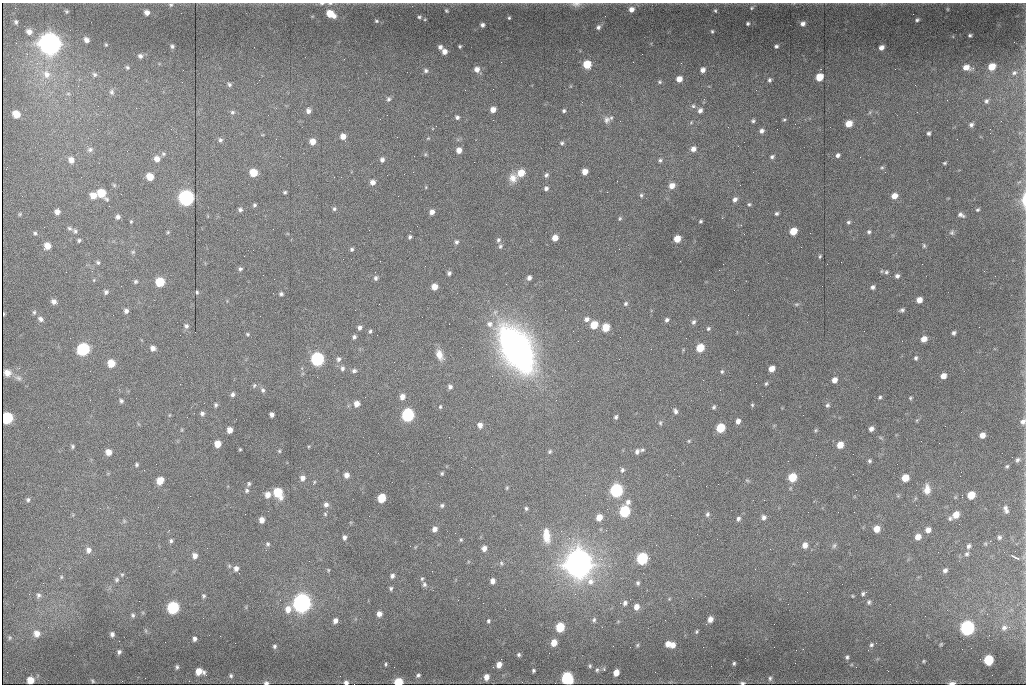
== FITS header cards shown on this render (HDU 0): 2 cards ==
NAXIS1  =                 1024
NAXIS2  =                  682

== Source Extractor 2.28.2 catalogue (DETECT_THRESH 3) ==
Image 1024 x 682 px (HDU 0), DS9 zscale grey, 1 PNG px = 1 image px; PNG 1028 x 686 px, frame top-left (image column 1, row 682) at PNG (2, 3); no overlay
Background 8160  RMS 78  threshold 234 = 3 sigma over >= 5 px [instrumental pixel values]
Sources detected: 436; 1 with non-positive FLUX_AUTO (blend fragments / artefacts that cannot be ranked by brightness) is not listed; the other 435 listed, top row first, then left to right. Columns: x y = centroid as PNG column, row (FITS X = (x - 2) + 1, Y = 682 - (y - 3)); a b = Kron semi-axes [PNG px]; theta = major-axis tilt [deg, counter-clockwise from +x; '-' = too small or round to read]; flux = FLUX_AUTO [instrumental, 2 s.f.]
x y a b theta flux
322 3 8 3 4 1.1e+04
330 4 8 3 4 1.0e+04
576 4 14 7 1 2.6e+04
171 5 6 5 - 9.8e+03
752 8 6 4 24 7.7e+03
631 9 7 6 - 3.2e+04
947 9 5 3 - 4.6e+03
446 10 4 3 - 7.3e+03
67 11 5 4 - 7.0e+03
715 11 5 4 - 7.0e+03
147 12 6 5 - 2.7e+04
330 14 8 6 -30 1.0e+05
913 14 2 2 - 2.1e+03
605 16 2 2 - 2.9e+03
419 17 6 4 9 8.9e+03
509 18 3 3 - 5.9e+03
425 19 4 3 - 4.2e+03
917 20 4 3 - 8.9e+03
376 21 5 4 - 7.5e+03
16 22 4 3 - 8.3e+03
748 23 4 3 - 8.0e+03
803 23 6 5 - 1.9e+04
482 25 4 4 - 1.5e+04
598 27 6 5 - 1.4e+04
70 30 2 2 - 4.6e+03
712 31 4 4 - 7.1e+03
29 32 6 5 - 2.6e+04
970 35 3 3 - 7.4e+03
86 40 5 4 - 2.3e+04
16 43 2 2 - 3.3e+03
50 43 11 10 - 3.7e+06
106 45 4 4 - 5.3e+03
172 46 4 3 - 9.6e+03
460 46 3 3 - 6.5e+03
776 46 4 3 - 9.9e+03
440 47 5 4 - 1.7e+04
881 48 5 4 - 2.5e+04
444 52 6 5 - 3.0e+04
642 54 2 2 - 2.9e+03
140 56 6 5 - 1.5e+04
681 63 2 2 - 2.8e+03
587 65 6 6 - 1.5e+05
127 67 6 5 - 8.2e+03
966 67 8 5 -7 4.0e+04
992 67 6 5 - 7.8e+04
477 69 6 6 - 3.2e+04
703 70 5 5 - 2.4e+04
426 71 6 6 - 1.3e+04
1014 73 7 6 - 1.2e+04
46 74 11 10 - 5.0e+04
94 74 7 6 - 1.2e+04
819 77 6 5 - 1.1e+05
679 79 5 5 - 4.9e+04
769 80 5 4 - 1.1e+04
182 82 2 2 - 1.8e+04
660 82 5 5 - 8.1e+03
229 84 5 4 - 1.1e+04
915 85 3 2 - 5.4e+03
756 90 2 2 - 3.1e+03
111 92 8 6 -88 1.4e+04
68 94 6 4 0 6.8e+03
388 99 6 6 - 1.2e+04
704 99 2 2 - 1.5e+04
986 101 6 5 - 1.1e+04
582 102 2 2 - 2.2e+03
693 106 6 5 - 1.1e+04
136 108 2 2 - 2.8e+03
493 110 5 5 - 3.9e+04
700 110 7 6 - 2.0e+04
308 111 6 6 - 2.1e+04
564 111 4 4 - 9.3e+03
232 112 7 6 - 1.2e+04
16 114 6 5 - 7.0e+04
457 117 4 4 - 1.3e+04
611 118 6 5 - 9.1e+03
380 119 2 2 - 2.1e+03
606 120 10 8 74 2.3e+04
784 120 4 3 - 6.1e+03
753 121 5 4 - 8.6e+03
795 124 2 2 - 3.3e+03
849 124 6 5 - 7.1e+04
971 125 5 5 - 1.3e+04
762 131 5 5 - 1.8e+04
929 133 4 4 - 1.0e+04
343 136 6 6 - 3.9e+04
428 138 4 4 - 4.9e+03
276 139 2 2 - 2.3e+03
957 139 2 2 - 3.0e+03
220 140 6 6 - 1.2e+04
312 141 6 6 - 4.8e+04
562 143 5 4 - 9.0e+03
90 149 8 7 - 1.6e+04
693 149 6 6 - 2.7e+04
459 150 5 5 - 3.5e+04
163 154 6 5 - 9.8e+03
425 154 6 4 -72 6.3e+03
838 155 5 4 - 1.5e+04
772 157 5 4 - 1.0e+04
157 159 7 6 - 3.4e+04
71 160 7 6 - 3.5e+04
382 160 6 6 - 1.7e+04
660 160 5 5 - 1.0e+04
945 163 4 3 - 6.1e+03
882 167 5 4 - 6.8e+03
6 169 3 2 - 3.4e+03
585 172 5 5 - 4.5e+04
253 173 6 6 - 1.1e+05
521 173 7 6 - 7.4e+04
546 175 6 5 - 1.2e+04
150 177 6 5 - 8.0e+04
341 177 2 2 - 2.8e+03
513 178 11 10 - 4.6e+04
373 182 6 6 - 2.9e+04
114 185 6 4 -45 7.0e+03
672 186 6 6 - 4.5e+04
426 187 5 3 - 4.2e+03
546 188 5 5 - 1.5e+04
285 192 4 4 - 7.8e+03
607 192 2 2 - 7.0e+03
101 193 8 6 -49 1.4e+05
93 195 6 6 - 5.4e+04
641 195 6 5 - 9.6e+03
398 196 2 2 - 2.4e+03
894 196 6 5 - 4.8e+04
186 198 8 7 - 1.5e+06
735 199 6 5 - 2.0e+04
1024 200 22 6 -90 6.6e+04
749 204 5 4 - 7.3e+03
254 205 4 4 - 8.4e+03
109 206 3 2 - 3.8e+03
334 209 6 5 - 9.9e+03
240 210 6 5 - 1.3e+04
978 210 4 3 - 7.2e+03
57 211 6 5 - 2.6e+04
432 212 5 5 - 2.4e+04
776 213 4 4 - 9.2e+03
20 214 5 4 - 6.1e+03
961 215 8 5 -23 1.6e+04
118 217 5 5 - 1.7e+04
620 218 6 5 - 7.9e+03
131 221 4 4 - 5.3e+03
701 221 3 3 - 7.4e+03
848 222 5 4 - 1.0e+04
741 225 3 3 - 4.4e+03
69 228 7 5 -18 1.1e+04
369 230 2 2 - 6.8e+03
75 231 7 5 -59 1.1e+04
410 231 2 2 - 3.2e+03
793 231 6 5 - 9.8e+04
168 232 5 4 - 6.0e+03
869 232 5 5 - 9.9e+03
35 233 5 5 - 8.6e+03
952 233 6 6 - 1.1e+04
410 237 4 3 - 9.9e+03
555 238 5 5 - 5.1e+04
677 239 5 5 - 7.5e+04
79 240 4 4 - 8.5e+03
498 240 6 5 - 1.1e+04
456 242 6 5 - 1.2e+04
47 246 6 6 - 5.5e+04
500 246 6 6 - 1.1e+04
924 246 6 5 - 8.3e+03
801 247 2 2 - 2.7e+03
352 249 5 5 - 9.7e+03
133 252 6 5 - 8.2e+03
820 256 5 3 - 6.4e+03
380 261 2 2 - 3.9e+03
98 262 6 5 - 1.0e+04
841 262 2 2 - 1.4e+04
723 264 3 2 - 4.1e+03
240 269 5 4 - 1.1e+04
66 272 2 2 - 3.6e+03
886 272 6 5 - 1.1e+04
449 273 4 4 - 1.3e+04
897 276 5 5 - 1.5e+04
995 276 2 2 - 2.9e+03
376 278 6 5 - 1.3e+04
529 278 5 5 - 1.9e+04
94 280 5 3 - 4.7e+03
136 281 6 5 - 9.5e+03
160 282 6 6 - 2.0e+05
434 287 5 5 - 5.3e+04
873 287 5 5 - 1.4e+04
106 292 6 5 - 1.3e+04
197 292 4 3 - 6.7e+03
281 294 5 4 - 1.1e+04
919 300 5 5 - 4.1e+04
54 301 6 5 - 2.4e+04
626 303 6 4 47 1.0e+04
797 304 6 4 10 8.0e+03
902 310 5 4 - 1.1e+04
126 311 6 6 - 1.7e+04
34 312 6 5 - 8.9e+03
40 319 8 6 -37 1.8e+04
587 319 6 6 - 2.2e+04
667 320 5 5 - 1.3e+04
694 322 7 5 69 1.4e+04
490 324 9 8 - 3.0e+04
594 325 6 5 - 1.1e+05
186 326 7 6 - 1.4e+04
359 327 5 4 - 1.6e+04
606 327 6 5 - 1.4e+05
979 327 2 2 - 3.2e+03
708 329 5 5 - 9.3e+03
370 331 6 5 - 9.2e+03
864 331 2 2 - 2.4e+03
954 333 4 4 - 1.2e+04
247 334 5 4 - 6.4e+03
354 337 5 4 - 1.2e+04
924 339 6 5 - 4.4e+04
153 348 6 5 - 2.7e+04
700 348 6 5 - 1.4e+05
83 349 7 7 - 6.4e+05
517 349 50 29 -60 1.8e+06
651 349 2 2 - 1.7e+04
439 355 13 8 -69 4.9e+04
916 358 6 5 - 1.0e+04
317 359 7 6 - 9.3e+05
338 359 7 6 - 1.7e+04
111 363 6 6 - 9.3e+04
342 368 7 5 76 1.5e+04
772 369 5 5 - 4.8e+04
90 371 2 2 - 4.1e+03
354 371 6 5 - 1.4e+04
722 372 6 4 88 8.0e+03
7 373 7 6 - 1.8e+04
943 376 5 5 - 3.9e+04
18 378 10 7 -21 1.9e+04
703 380 3 2 - 3.6e+03
834 380 6 5 - 3.4e+04
756 383 2 2 - 2.7e+04
180 384 2 2 - 1.1e+04
766 384 5 3 - 7.6e+03
254 385 7 5 63 9.1e+03
450 387 6 5 - 1.5e+04
263 390 6 6 - 1.2e+04
233 394 6 5 - 1.4e+04
402 397 6 5 - 3.4e+04
880 397 5 4 - 7.8e+03
910 398 4 4 - 6.5e+03
90 400 2 2 - 3.1e+03
121 401 6 5 - 1.0e+04
357 404 6 5 - 3.8e+04
216 405 6 5 - 9.4e+03
752 405 5 4 - 6.0e+03
827 405 6 5 - 1.1e+04
440 407 5 4 - 7.3e+03
714 407 5 4 - 9.2e+03
675 411 7 5 -65 1.4e+04
202 413 5 5 - 1.4e+04
169 415 6 4 88 5.0e+03
272 415 5 4 - 2.0e+04
408 415 7 6 - 7.6e+05
187 417 3 2 - 6.3e+03
616 417 5 4 - 9.9e+03
7 418 7 6 - 4.0e+05
917 420 5 4 - 7.1e+03
738 421 5 4 - 2.6e+04
1023 421 8 7 - 2.1e+04
660 423 6 4 -88 8.0e+03
480 425 6 5 - 2.9e+04
945 426 2 2 - 3.3e+03
48 427 2 2 - 3.2e+03
720 428 6 5 - 1.9e+05
871 429 5 4 - 2.1e+04
182 430 6 4 89 5.0e+03
230 430 5 5 - 4.3e+04
816 430 5 4 - 6.6e+03
982 435 5 5 - 3.6e+04
689 441 4 4 - 5.8e+03
218 444 6 5 - 6.2e+04
840 445 6 5 - 6.9e+04
72 446 6 5 - 8.7e+03
240 449 3 3 - 5.4e+03
642 450 7 4 15 9.3e+03
279 451 5 4 - 6.1e+03
550 451 5 5 - 8.0e+03
637 451 7 5 66 1.6e+04
108 452 6 5 - 4.5e+04
1017 460 7 5 55 1.3e+04
869 461 4 4 - 9.1e+03
137 465 4 4 - 8.4e+03
1007 466 5 4 - 8.0e+03
674 469 2 2 - 3.0e+03
622 470 6 5 - 1.3e+04
442 473 4 3 - 7.2e+03
347 475 5 5 - 3.1e+04
792 477 6 5 - 1.6e+05
302 478 7 6 - 2.6e+04
905 478 6 5 - 8.3e+04
747 480 6 4 -19 6.3e+03
160 481 7 6 - 6.7e+04
314 483 8 3 63 7.1e+03
249 484 6 4 -84 8.5e+03
507 488 5 4 - 5.7e+03
927 489 12 7 88 4.6e+04
247 490 6 6 - 1.1e+04
616 490 7 6 - 8.5e+05
856 490 3 2 - 4.1e+03
278 492 8 6 -64 1.7e+05
267 495 7 6 - 4.0e+04
971 495 6 5 - 9.9e+04
381 498 6 5 - 1.5e+05
28 500 6 5 - 1.1e+04
628 502 7 7 - 2.1e+04
326 504 6 6 - 1.9e+04
442 505 5 5 - 9.8e+03
158 507 3 2 - 5.3e+03
526 508 6 4 -88 9.0e+03
1006 509 10 5 -71 1.9e+04
625 511 7 6 - 4.1e+05
325 514 5 5 - 6.8e+03
707 514 6 5 - 1.1e+04
956 515 7 6 - 5.8e+04
599 517 6 5 - 5.6e+04
764 517 6 6 - 1.8e+04
950 518 7 6 - 1.2e+04
738 519 6 5 - 1.4e+04
262 520 5 5 - 3.4e+04
124 521 5 5 - 7.7e+03
434 529 6 5 - 2.7e+04
877 529 5 5 - 5.7e+04
928 530 6 6 - 3.1e+04
455 533 2 2 - 5.6e+03
546 536 20 9 -84 8.3e+04
344 537 6 4 -84 1.5e+04
918 537 6 6 - 4.3e+04
999 537 6 5 - 1.1e+04
569 538 5 5 - 1.1e+04
461 540 5 4 - 7.3e+03
171 541 5 5 - 1.0e+04
268 544 6 5 - 9.7e+03
805 545 6 6 - 3.5e+04
834 546 8 5 62 1.1e+04
969 546 7 5 59 1.4e+04
484 548 6 5 - 2.8e+04
88 550 8 7 - 2.5e+04
967 554 7 5 33 1.2e+04
195 556 6 5 - 2.6e+04
1015 557 11 3 -27 1.7e+04
642 558 7 6 - 5.7e+05
649 558 2 2 - 9.0e+03
501 563 6 5 - 8.9e+03
579 563 14 14 - 5.6e+06
59 568 2 2 - 3.0e+03
236 568 6 5 - 2.1e+04
328 570 5 4 - 5.8e+03
945 570 6 5 - 1.6e+04
122 575 5 4 - 6.5e+03
392 576 6 5 - 1.4e+04
61 577 5 4 - 6.4e+03
422 579 5 4 - 7.6e+03
117 580 6 5 - 9.6e+03
493 581 5 4 - 2.7e+04
638 583 6 5 - 1.0e+04
424 584 6 5 - 1.2e+04
391 588 5 4 - 9.2e+03
807 592 3 2 - 3.9e+03
866 592 3 3 - 4.8e+03
29 594 3 2 - 4.9e+03
863 594 5 5 - 9.4e+03
38 595 7 6 - 1.4e+04
204 596 5 4 - 8.0e+03
853 596 4 3 - 4.6e+03
669 599 5 3 - 4.6e+03
280 600 2 2 - 2.9e+03
139 601 2 2 - 2.9e+03
869 602 7 6 - 1.2e+04
302 603 9 8 - 2.4e+06
625 603 7 6 - 1.5e+04
788 604 2 2 - 3.7e+03
636 607 6 5 - 3.7e+04
173 608 7 6 - 5.5e+05
288 609 9 7 70 4.8e+04
379 614 5 5 - 3.0e+04
987 614 2 2 - 3.0e+03
133 615 6 5 - 1.0e+04
710 619 6 5 - 3.1e+04
335 620 5 5 - 2.5e+04
594 620 7 5 73 1.1e+04
665 620 2 2 - 1.7e+04
488 621 4 3 - 7.8e+03
560 627 6 5 - 2.0e+05
967 628 7 7 - 1.2e+06
1004 628 10 8 35 2.7e+04
146 631 6 4 -72 7.1e+03
696 632 5 4 - 7.0e+03
37 633 8 7 - 3.9e+04
112 634 5 5 - 1.6e+04
220 636 2 2 - 4.6e+03
10 638 5 4 - 6.7e+03
195 639 5 4 - 1.5e+04
119 641 2 2 - 5.8e+04
165 642 2 2 - 4.9e+03
554 643 6 5 - 5.7e+04
668 644 6 5 - 3.4e+04
941 644 4 3 - 5.9e+03
637 645 5 4 - 7.0e+03
673 645 6 5 - 3.8e+04
871 645 6 5 - 1.0e+04
275 646 5 5 - 1.1e+04
630 647 2 2 - 3.4e+03
971 648 2 2 - 1.0e+04
803 649 3 3 - 6.1e+03
119 652 6 5 - 1.4e+04
519 655 6 5 - 9.9e+03
847 657 5 4 - 1.0e+04
988 660 6 6 - 2.6e+05
924 661 4 4 - 5.7e+03
734 663 4 4 - 8.6e+03
386 664 4 3 - 6.9e+03
499 665 5 5 - 3.7e+04
590 666 6 4 -78 8.2e+03
177 667 5 4 - 1.0e+04
604 669 5 4 - 7.4e+03
533 670 4 4 - 8.9e+03
597 670 7 5 89 1.0e+04
199 671 8 6 -6 6.8e+04
7 672 2 2 - 5.4e+03
616 672 6 5 - 5.1e+04
655 672 2 2 - 3.2e+03
418 675 6 5 - 1.1e+04
231 676 6 6 - 1.1e+04
486 677 6 5 - 3.4e+04
145 678 2 2 - 7.4e+03
567 678 7 6 - 5.8e+05
770 678 7 5 89 1.2e+04
30 680 6 6 - 6.4e+04
92 681 6 4 -43 7.1e+03
122 681 2 2 - 3.0e+03
346 682 4 4 - 1.7e+04
398 682 6 5 - 1.8e+05
266 683 6 4 -3 1.5e+04
742 683 6 3 0 1.1e+04
952 683 9 4 3 1.5e+04
At the frame edge (FLAGS 8, measured only in part): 13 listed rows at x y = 322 3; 330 4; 576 4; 171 5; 1024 200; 1023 421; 567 678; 30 680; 346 682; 398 682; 266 683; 742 683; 952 683
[1 non-positive-flux detection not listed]